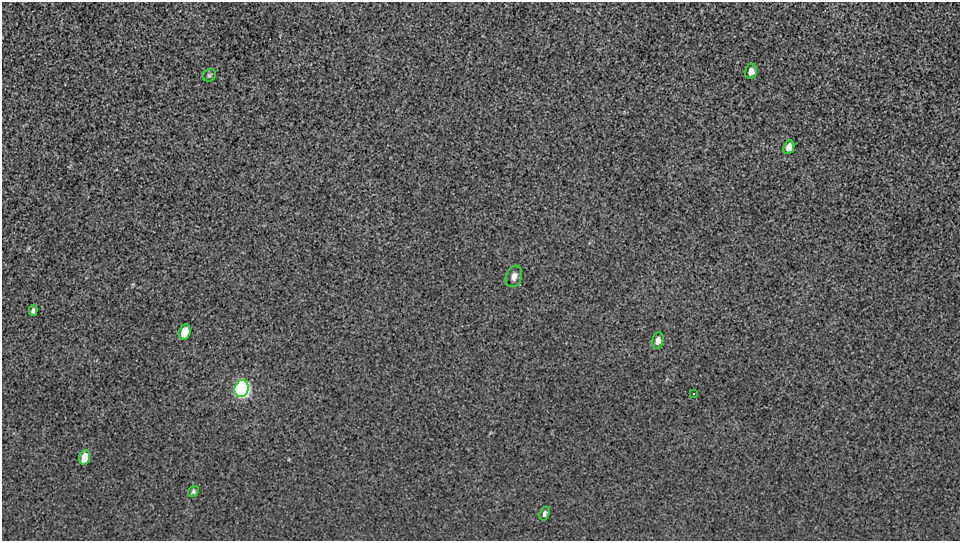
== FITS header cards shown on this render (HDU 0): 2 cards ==
NAXIS1  =                  958 / Axis length
NAXIS2  =                  539 / Axis length

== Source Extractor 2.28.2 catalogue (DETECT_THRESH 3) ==
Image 958 x 539 px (HDU 0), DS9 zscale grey, 1 PNG px = 1 image px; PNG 962 x 543 px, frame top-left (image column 1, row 539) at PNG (2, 2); each listed source drawn as its Kron ellipse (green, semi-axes under 4 px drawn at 4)
Background 268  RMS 11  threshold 33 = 3 sigma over >= 5 px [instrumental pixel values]
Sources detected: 12; all 12 listed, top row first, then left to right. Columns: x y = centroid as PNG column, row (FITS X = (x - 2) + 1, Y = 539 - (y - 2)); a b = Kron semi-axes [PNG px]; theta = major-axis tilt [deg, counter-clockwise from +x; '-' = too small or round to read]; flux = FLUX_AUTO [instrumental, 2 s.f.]
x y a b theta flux
751 71 7 6 - 4300
209 75 7 6 - 1300
789 147 7 5 66 4600
514 276 11 7 69 4400
33 311 5 4 - 1800
184 332 8 5 75 16000
658 340 8 5 76 3700
242 389 8 7 - 630000
694 394 3 3 - 2600
85 457 7 5 72 18000
193 491 6 5 - 1700
544 513 7 4 72 2000